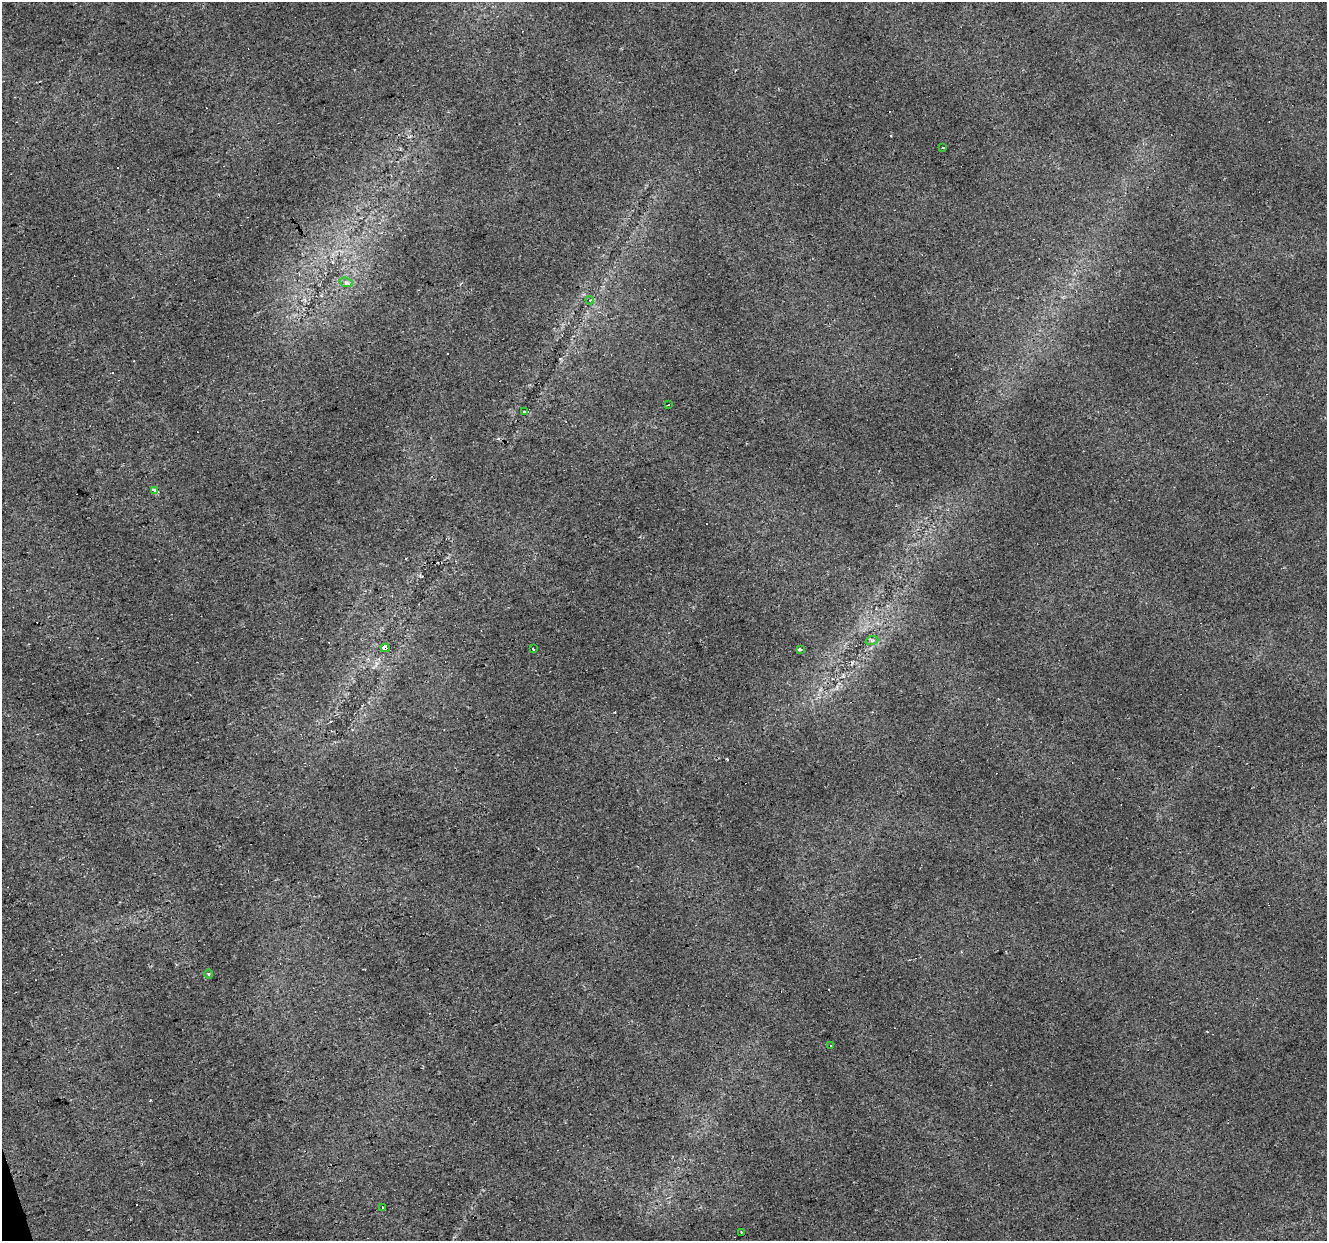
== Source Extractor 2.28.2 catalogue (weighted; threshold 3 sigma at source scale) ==
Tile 7 of 4 x 4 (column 3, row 2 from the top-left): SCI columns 2649-3973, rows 2530-3768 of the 5297 x 5113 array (HDU 1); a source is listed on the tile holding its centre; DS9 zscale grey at full resolution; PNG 1329 x 1243 px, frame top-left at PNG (2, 2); each listed source drawn as its Kron ellipse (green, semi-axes under 4 px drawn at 4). Shown black and unused: <1% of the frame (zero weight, under 2 of 3 exposures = <1% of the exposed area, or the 3 px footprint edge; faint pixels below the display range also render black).
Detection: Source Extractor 2.28.2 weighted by HDU 2 'WHT'; one run over the whole footprint, this tile lists its part. Background 0.0371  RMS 0.0065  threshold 0.0291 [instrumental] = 3 sigma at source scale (4.5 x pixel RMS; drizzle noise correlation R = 1.50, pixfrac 1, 0.0396/0.0396 arcsec/px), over >= 5 px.
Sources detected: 21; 7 cosmic-ray / hot-pixel residue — neither listed nor drawn; the other 14 listed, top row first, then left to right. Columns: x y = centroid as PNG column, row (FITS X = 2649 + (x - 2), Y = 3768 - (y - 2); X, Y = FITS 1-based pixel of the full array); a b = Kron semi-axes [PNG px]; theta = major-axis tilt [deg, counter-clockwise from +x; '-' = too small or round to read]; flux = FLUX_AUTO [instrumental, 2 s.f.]
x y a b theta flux
943 148 3 3 - 2
346 282 7 4 -19 1.7
590 300 4 4 - 1.1
669 405 3 2 - 0.54
524 412 4 3 - 6.2
154 490 3 3 - 250
872 640 6 4 18 1.1
385 648 4 4 - 24
533 649 3 2 - 3
800 649 4 3 - 7.3
209 974 5 3 - 0.68
830 1046 3 3 - 1.8
383 1207 3 3 - 2
741 1232 3 2 - 0.65
Overlapping masked pixels (flux is a lower limit): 1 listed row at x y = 385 648
Unlisted compact peaks at least as high as the median listed source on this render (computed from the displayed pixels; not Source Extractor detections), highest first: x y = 150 1100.